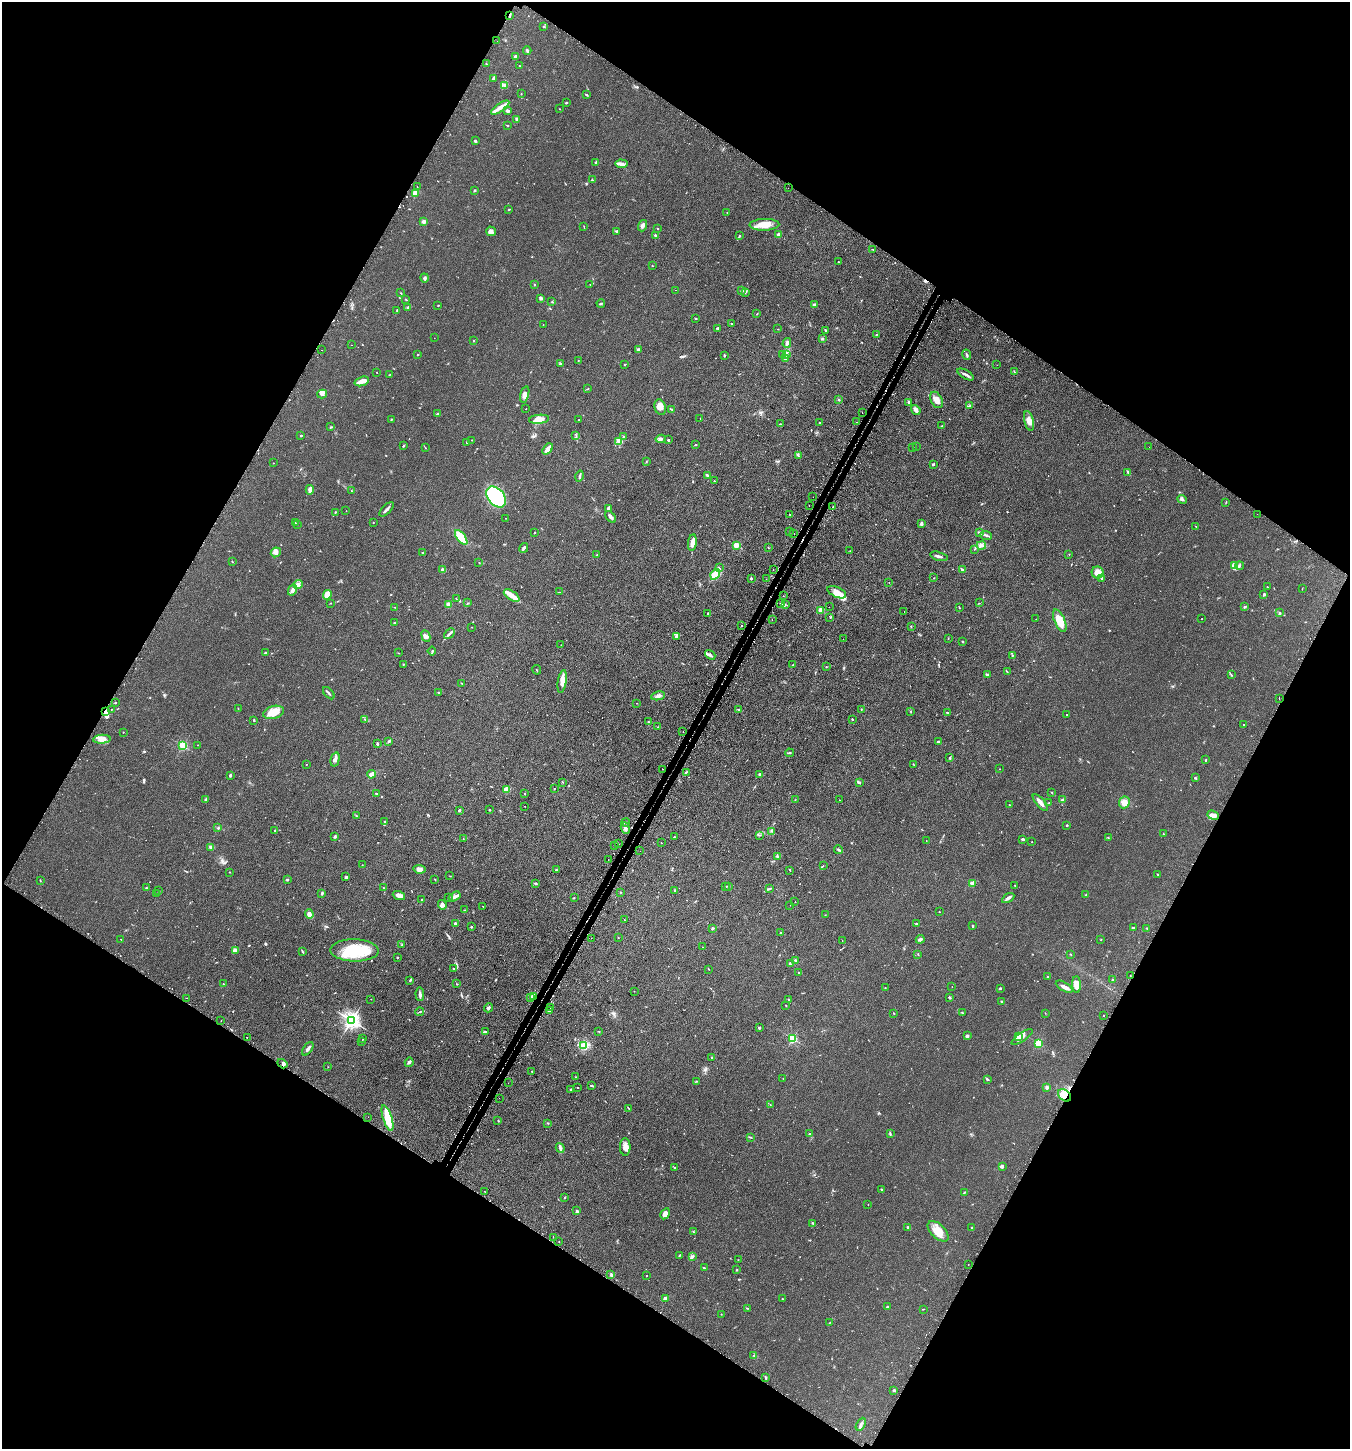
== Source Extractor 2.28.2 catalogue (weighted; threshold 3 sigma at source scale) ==
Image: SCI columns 180-5570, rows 45-5829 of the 5889 x 5876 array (HDU 1 of 3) = the unmasked area's bounding box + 8 px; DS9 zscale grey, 4 x 4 block average (1 PNG px = mean of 4 x 4 image px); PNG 1352 x 1451 px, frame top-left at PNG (2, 2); each listed source drawn as its Kron ellipse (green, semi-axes under 4 px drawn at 4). Shown black and unused: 48% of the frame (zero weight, under 2 of 3 exposures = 4% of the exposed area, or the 3 px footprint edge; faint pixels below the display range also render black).
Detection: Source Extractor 2.28.2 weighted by HDU 2 'WHT'. Background 0.104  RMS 0.0075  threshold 0.0337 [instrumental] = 3 sigma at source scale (4.5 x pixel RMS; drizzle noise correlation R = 1.50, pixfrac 1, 0.05/0.05 arcsec/px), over >= 5 px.
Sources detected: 734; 5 too faint to see at this stretch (4 x 4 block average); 1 inside a brighter object's white glare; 57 cosmic-ray / hot-pixel residue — neither listed nor drawn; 8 coinciding with a brighter row at this scale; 38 inside a brighter listed object's ellipse — not listed separately; of the other 625, all 500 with FLUX_AUTO >= 1.23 (the completeness limit of this list) listed and drawn (125 fainter detections not listed), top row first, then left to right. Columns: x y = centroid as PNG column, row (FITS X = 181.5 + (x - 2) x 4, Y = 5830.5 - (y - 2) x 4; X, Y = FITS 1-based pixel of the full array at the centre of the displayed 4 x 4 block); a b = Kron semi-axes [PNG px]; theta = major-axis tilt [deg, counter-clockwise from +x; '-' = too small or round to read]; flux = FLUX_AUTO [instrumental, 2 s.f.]
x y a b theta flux
510 16 3 2 - 4.3
544 27 3 2 - 1.6
497 41 2 2 - 2.2
527 51 4 2 - 4.8
515 56 2 2 - 55
486 64 3 2 - 3.5
519 66 2 2 - 1.7
494 78 4 3 - 7.4
504 85 2 2 - 3.1
521 94 2 2 - 1.5
586 95 3 2 - 4.3
566 103 3 2 - 3.3
500 108 10 3 34 24
559 109 2 2 - 1.3
508 111 2 2 - 18
517 119 4 3 - 10
508 125 2 2 - 2.3
475 141 3 2 - 6.2
596 162 3 2 - 4.6
621 164 6 3 -4 18
592 180 2 2 - 2
417 187 2 2 - 2
788 188 2 2 - 1.3
474 190 3 2 - 4
415 193 4 3 - 26
509 209 3 2 - 3.4
727 213 2 2 - 1.6
424 221 3 2 - 14
764 225 15 6 1 61
584 226 2 2 - 1.4
642 226 6 2 72 11
657 228 2 2 - 2.5
491 231 5 4 - 12
616 231 2 2 - 5.5
655 235 2 2 - 5
779 235 2 2 - 68
739 236 4 2 - 4.1
873 249 3 2 - 2.1
838 262 2 2 - 2.2
652 266 2 2 - 4.3
424 278 4 3 - 9.5
534 284 2 2 - 2.3
590 285 2 2 - 1.7
675 290 2 2 - 1.6
742 290 2 2 - 1.6
746 292 2 2 - 1.8
401 293 2 2 - 2.5
541 298 4 3 - 7.8
406 300 2 2 - 2.1
552 302 2 2 - 1.8
601 303 4 2 - 3.8
814 304 3 2 - 8
438 306 2 2 - 3
408 307 3 2 - 6.3
397 310 2 2 - 3.3
757 314 2 2 - 2.1
696 319 2 2 - 3
732 324 2 2 - 2.6
543 325 2 2 - 1.7
718 328 3 2 - 5.6
778 329 2 2 - 1.5
825 330 2 2 - 5
876 334 2 2 - 2
434 338 2 2 - 1.7
822 339 3 2 - 4.5
474 340 2 2 - 1.5
787 343 5 2 - 17
351 345 2 2 - 1.5
322 350 2 2 - 1.6
638 350 3 2 - 3.9
783 354 2 2 - 3.6
787 354 2 2 - 3.1
418 355 2 2 - 1.8
724 355 3 2 - 3.6
967 355 5 2 - 5.8
785 359 3 2 - 4.4
578 361 2 2 - 2.1
560 364 3 3 - 5.4
624 365 2 2 - 2.3
997 365 2 2 - 1.5
377 372 2 2 - 1.4
1014 372 2 2 - 1.2
390 374 2 2 - 1.6
966 374 9 2 -30 12
362 381 7 4 18 27
587 389 2 2 - 2.5
322 394 5 3 - 9.2
525 394 8 4 74 19
839 400 2 2 - 3.7
936 400 9 5 -63 26
909 402 3 3 - 4.6
969 406 3 2 - 2.2
660 407 8 5 -70 25
526 409 2 2 - 1.8
671 409 4 2 - 3.5
916 410 5 3 - 18
862 413 2 2 - 1.9
438 414 4 2 - 4.7
700 418 2 2 - 1.8
539 419 10 4 6 51
391 420 2 2 - 3.5
579 420 2 2 - 2.1
1029 421 10 4 -76 28
819 422 2 2 - 2.2
857 422 2 2 - 2
780 424 2 2 - 4.8
941 426 3 2 - 2.8
331 427 3 2 - 4.7
301 435 2 2 - 9.3
576 435 3 2 - 2.9
623 436 2 2 - 1.7
661 439 5 3 - 14
471 440 2 2 - 1.3
668 440 2 2 - 6.3
619 441 4 2 - 6.7
467 443 3 2 - 1.6
696 445 2 2 - 3.6
403 446 3 2 - 4
916 446 2 2 - 1.4
425 447 3 2 - 2
913 447 2 2 - 1.4
1149 447 2 2 - 1.2
548 449 6 2 49 60
798 455 2 2 - 2
646 461 2 2 - 2.1
273 463 2 2 - 2
933 464 2 2 - 15
1128 472 4 2 - 5.7
707 475 2 2 - 9.4
580 476 5 2 - 7.4
714 481 2 2 - 2.5
310 490 5 3 - 25
352 491 2 2 - 1.5
496 497 12 8 -49 610
813 497 2 2 - 2
1182 499 5 3 - 6.8
1226 502 2 2 - 1.5
809 505 2 2 - 1.6
833 507 2 2 - 2.6
608 508 3 2 - 9.4
387 509 9 2 45 11
346 511 2 2 - 1.5
335 512 3 2 - 2.6
790 514 3 2 - 2.9
1257 514 2 2 - 1.3
610 517 7 3 -48 12
505 518 2 2 - 2
373 522 2 2 - 2.3
295 523 2 2 - 2.4
297 524 2 2 - 3.5
921 524 4 3 - 8
1196 526 2 2 - 1.7
535 532 2 2 - 2.1
790 532 2 2 - 2.2
979 532 2 2 - 2.4
794 534 2 2 - 1.4
986 535 6 2 -20 8.8
461 537 9 4 -54 86
692 543 8 3 82 37
736 545 2 2 - 150
981 546 5 2 - 6.8
524 548 5 2 - 9.9
768 548 2 2 - 1.9
974 549 2 2 - 1.2
850 551 2 2 - 1.7
276 552 5 4 - 16
422 553 2 2 - 3.2
1069 554 2 2 - 1.6
597 555 3 2 - 2.1
939 556 9 2 -15 11
232 561 2 2 - 2.1
479 563 2 2 - 1.5
1235 566 2 2 - 2.9
1240 566 4 2 - 5.5
719 568 2 2 - 2.7
773 569 2 2 - 9.7
443 570 3 2 - 25
963 570 3 2 - 6.5
1098 572 6 5 - 44
715 574 6 3 56 65
751 578 2 2 - 7.4
934 578 2 2 - 1.6
1102 578 4 2 - 3.5
766 579 2 2 - 1.4
889 582 2 2 - 1.9
298 584 4 4 - 19
1267 587 2 2 - 3
1302 588 3 2 - 1.5
292 590 5 3 - 14
559 592 2 2 - 1.4
837 592 10 5 -25 40
1264 594 3 2 - 4.7
327 595 5 4 - 27
512 596 9 4 -34 31
783 596 2 2 - 1.7
456 599 2 2 - 1.5
331 603 2 2 - 1.5
468 603 2 2 - 1.4
780 603 2 2 - 5.1
979 603 2 2 - 1.6
448 604 2 2 - 110
785 604 3 2 - 3.6
395 607 2 2 - 1.4
829 607 2 2 - 1.4
959 607 3 2 - 2.1
1244 607 3 2 - 4.2
821 610 2 2 - 140
904 611 2 2 - 3.7
1279 613 4 2 - 3.5
707 614 3 2 - 3.5
830 617 2 2 - 2.2
1036 619 2 2 - 2
1202 619 2 2 - 7.2
772 620 2 2 - 2
1060 621 12 5 -66 75
394 622 2 2 - 1.5
742 626 2 2 - 2.3
911 626 2 2 - 2.9
472 627 2 2 - 1.4
449 634 6 2 44 9.3
426 636 6 3 -66 13
676 636 3 2 - 10
948 638 2 2 - 1.7
843 639 2 2 - 1.5
962 641 3 2 - 2.4
561 645 2 2 - 1.6
432 651 4 2 - 3.8
265 653 2 2 - 7.1
398 653 2 2 - 2
710 655 6 3 -38 11
1012 655 3 2 - 3.3
403 664 2 2 - 2.6
793 665 2 2 - 3.7
826 667 2 2 - 1.7
537 670 5 2 - 2.8
1007 672 2 2 - 1.9
987 675 3 2 - 7.9
1231 675 3 2 - 2.8
562 682 11 3 81 37
461 683 2 2 - 2.1
438 692 2 2 - 2.7
329 693 7 2 -48 8.4
658 696 7 3 11 13
1279 699 2 2 - 3
115 702 2 2 - 10
636 703 2 2 - 1.3
238 708 2 2 - 1.9
111 709 2 2 - 2.3
738 710 2 2 - 6.5
861 710 2 2 - 1.3
106 711 4 2 - 24
911 711 2 2 - 1.9
273 712 10 6 15 50
948 713 3 2 - 3.4
1067 715 2 2 - 1.6
365 719 2 2 - 1.7
852 719 3 2 - 2.7
254 720 2 2 - 4.3
648 722 2 2 - 2.2
1244 725 2 2 - 2.3
658 727 2 2 - 2.7
123 732 2 2 - 2.3
683 732 2 2 - 2.6
102 739 8 4 4 23
389 741 4 2 - 5.2
938 742 2 2 - 8.2
377 744 3 2 - 6.1
197 745 2 2 - 1.4
183 746 2 2 - 370
790 753 4 2 - 4.2
950 758 3 2 - 3.9
335 759 7 4 76 19
1206 760 3 2 - 3.5
306 764 2 2 - 2.8
913 764 2 2 - 1.8
662 769 2 2 - 2.3
1000 769 2 2 - 1.8
686 772 4 2 - 5.5
371 774 4 2 - 27
759 774 3 2 - 4
230 775 3 2 - 6.1
1195 778 3 2 - 4
563 782 2 2 - 1.3
860 783 2 2 - 1.5
554 788 2 2 - 1.5
507 789 3 3 - 31
1051 792 3 2 - 2.4
376 793 3 2 - 4.8
524 794 2 2 - 4
206 799 3 2 - 4.3
795 800 2 2 - 1.9
839 800 2 2 - 1.7
1063 800 3 2 - 25
1040 802 10 3 -49 28
1124 802 6 5 - 30
1049 803 2 2 - 3.5
1009 805 2 2 - 2.9
524 806 2 2 - 1.8
459 810 2 2 - 20
490 810 2 2 - 11
1213 815 6 3 -21 28
357 816 3 2 - 3.3
385 822 2 2 - 5.6
625 822 4 2 - 5.7
1067 825 2 2 - 11
218 828 3 2 - 3.5
625 828 6 3 -69 16
275 830 2 2 - 2.6
771 831 2 2 - 1.5
1163 834 3 2 - 1.8
759 835 2 2 - 3.1
335 837 3 2 - 4.5
674 837 2 2 - 2.2
1108 837 2 2 - 1.6
463 839 2 2 - 2.7
1023 839 4 2 - 5.8
926 840 2 2 - 1.6
1032 842 2 2 - 2.4
661 843 2 2 - 3.8
619 844 2 2 - 1.8
614 846 2 2 - 1.3
211 847 3 2 - 11
838 850 4 2 - 7.5
640 851 2 2 - 2.3
778 856 3 3 - 6.1
608 859 2 2 - 1.4
362 865 2 2 - 1.7
823 865 2 2 - 1.6
419 869 6 4 -6 17
556 870 2 2 - 12
790 870 3 2 - 2.7
230 872 2 2 - 1.6
1157 874 2 2 - 2.1
450 876 2 2 - 1.8
346 877 3 2 - 5.8
287 879 2 2 - 12
435 879 2 2 - 2
40 880 3 2 - 1.4
536 883 2 2 - 7.5
972 884 3 3 - 20
1015 885 2 2 - 2.6
728 886 3 2 - 3
146 887 2 2 - 1.6
383 887 2 2 - 1.5
726 887 2 2 - 2
770 889 2 2 - 1.7
159 890 2 2 - 2.6
675 890 2 2 - 4.2
620 892 2 2 - 2.1
322 893 3 2 - 3.8
157 894 2 2 - 5
399 895 6 3 -19 22
1086 895 2 2 - 2.1
449 897 2 2 - 1.5
455 897 6 2 32 9.9
574 898 2 2 - 2
1008 898 7 2 32 13
422 899 2 2 - 4.7
795 902 2 2 - 3.8
442 905 5 3 - 14
790 905 2 2 - 1.2
483 906 2 2 - 1.7
464 910 2 2 - 1.5
939 912 2 2 - 1.6
309 914 5 3 - 22
825 915 2 2 - 2
624 920 2 2 - 2
455 923 2 2 - 24
916 924 2 2 - 5.9
973 926 3 2 - 3.5
471 927 2 2 - 12
713 928 3 2 - 4.8
1133 928 3 2 - 5.2
1147 928 3 2 - 2
781 933 2 2 - 3.1
618 937 2 2 - 2.3
591 938 2 2 - 1.8
121 939 2 2 - 1.5
920 939 4 2 - 13
1101 939 2 2 - 1.3
842 941 2 2 - 1.8
402 944 2 2 - 2.5
703 947 2 2 - 1.4
235 950 4 3 - 9.8
355 950 24 11 -1 170
302 951 4 2 - 4.1
918 954 3 2 - 2.5
1071 954 3 2 - 2.4
397 958 2 2 - 2.8
796 960 3 2 - 3.8
790 964 3 2 - 6
453 969 2 2 - 3
709 969 2 2 - 1.9
799 973 3 2 - 3.9
1130 976 2 2 - 2
1048 977 3 2 - 2.8
410 980 3 2 - 3.7
1113 980 2 2 - 15
223 984 2 2 - 1.9
456 984 3 2 - 1.4
1077 985 8 4 -88 43
952 987 2 2 - 1.5
1064 987 9 3 -31 21
885 988 2 2 - 1.6
1000 988 3 2 - 4.3
634 991 2 2 - 1.3
420 994 7 2 -87 11
533 996 3 2 - 9.9
530 997 2 2 - 2.5
949 997 3 2 - 7.2
186 998 2 2 - 2.9
371 999 2 2 - 1.3
789 999 2 2 - 1.7
1002 1001 2 2 - 5.4
786 1005 2 2 - 1.8
488 1008 4 2 - 7.3
550 1008 2 2 - 2
549 1011 2 2 - 6.4
420 1012 4 2 - 4
894 1013 3 2 - 2
962 1013 2 2 - 2
1045 1013 2 2 - 1.3
1103 1016 2 2 - 4.3
351 1020 3 2 - 1900
221 1021 2 2 - 1.4
759 1028 2 2 - 19
599 1031 3 2 - 1.9
485 1032 3 2 - 3.6
967 1036 2 2 - 50
1019 1036 4 3 - 27
1022 1037 12 3 34 17
247 1038 2 2 - 16
363 1039 2 2 - 1.9
793 1039 2 2 - 340
361 1041 2 2 - 2.9
1038 1043 2 2 - 270
584 1046 4 2 - 8.9
308 1049 7 2 55 12
712 1057 2 2 - 7.5
409 1062 5 3 - 8.6
282 1064 5 3 - 11
328 1067 2 2 - 1.8
532 1071 2 2 - 2.1
576 1077 2 2 - 1.6
783 1078 2 2 - 2
987 1079 3 2 - 6.6
696 1081 2 2 - 2.3
508 1083 2 2 - 1.3
591 1086 4 2 - 3.7
578 1087 2 2 - 2.6
1047 1087 2 2 - 55
571 1089 2 2 - 2
1064 1095 7 5 -39 39
499 1098 2 2 - 2
770 1105 2 2 - 1.5
629 1108 2 2 - 2.1
368 1117 2 2 - 1.3
388 1118 13 4 -73 120
498 1120 2 2 - 2.9
548 1123 2 2 - 2.9
890 1133 4 2 - 4.6
809 1134 2 2 - 3.6
750 1137 3 2 - 3
625 1147 9 5 -88 23
560 1148 5 2 - 8.8
1002 1166 3 2 - 9.1
675 1167 2 2 - 1.5
881 1190 2 2 - 1.3
484 1191 2 2 - 1.3
964 1193 3 2 - 2.1
564 1197 2 2 - 2.3
868 1204 2 2 - 1.4
577 1211 3 2 - 5.7
665 1214 6 4 58 19
813 1223 2 2 - 5.6
908 1228 3 2 - 3.4
972 1228 3 2 - 2.1
938 1231 13 7 -45 56
693 1232 2 2 - 2.6
553 1237 2 2 - 3.2
559 1241 2 2 - 1.4
680 1255 3 2 - 2.9
693 1256 4 2 - 6.6
738 1260 2 2 - 1.2
968 1264 2 2 - 2.4
704 1268 3 2 - 5
736 1270 2 2 - 2.8
611 1275 3 2 - 5
647 1275 2 2 - 2.6
665 1298 2 2 - 9
782 1299 2 2 - 2.2
887 1307 2 2 - 18
747 1308 3 2 - 2.6
923 1309 3 2 - 2.1
721 1314 2 2 - 1.8
830 1322 2 2 - 1.4
754 1355 2 2 - 2.2
766 1378 4 2 - 3.6
894 1390 2 2 - 5.6
861 1424 7 2 62 8.1
Overlapping masked pixels (flux is a lower limit): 4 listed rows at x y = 510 16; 106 711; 282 1064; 1064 1095
Diffuse or blended objects may show on this block-average render without a row.